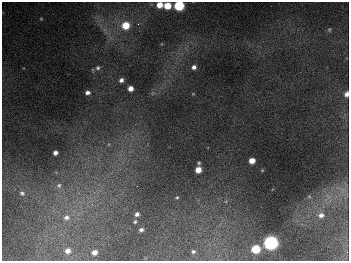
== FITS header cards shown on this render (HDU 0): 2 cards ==
NAXIS1  =                  347
NAXIS2  =                  259

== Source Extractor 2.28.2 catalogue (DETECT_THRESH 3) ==
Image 347 x 259 px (HDU 0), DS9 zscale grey, 1 PNG px = 1 image px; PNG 351 x 263 px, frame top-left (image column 1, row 259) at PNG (2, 2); no overlay
Background 678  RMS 49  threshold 148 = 3 sigma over >= 5 px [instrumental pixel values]
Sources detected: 36; all 36 listed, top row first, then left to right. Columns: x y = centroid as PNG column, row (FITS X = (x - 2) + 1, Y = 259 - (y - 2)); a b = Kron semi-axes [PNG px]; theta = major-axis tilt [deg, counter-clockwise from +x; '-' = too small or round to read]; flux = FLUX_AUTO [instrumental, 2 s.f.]
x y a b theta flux
159 5 6 5 - 4.1e+04
167 6 6 5 - 6.6e+04
179 6 6 6 - 2.6e+05
41 19 4 4 - 3.1e+03
138 24 3 3 - 4.3e+03
126 25 7 7 - 8.2e+04
329 29 6 5 - 5.5e+03
194 67 5 5 - 1.2e+04
98 68 6 6 - 8.1e+03
121 80 5 5 - 1.2e+04
130 88 5 4 - 2.3e+04
87 92 5 4 - 1.2e+04
153 93 6 4 71 5.0e+03
193 94 5 3 - 2.5e+03
346 94 6 4 74 1.6e+04
109 144 6 4 70 4.8e+03
55 153 4 4 - 1.5e+04
252 161 5 5 - 3.5e+04
199 163 3 3 - 4.2e+03
198 170 5 5 - 3.9e+04
59 185 8 8 - 1.5e+04
137 186 2 2 - 1.5e+03
342 190 8 6 -47 1.8e+04
22 193 8 7 - 1.1e+04
309 196 6 4 -1 3.7e+03
177 198 5 4 - 4.1e+03
137 214 5 5 - 1.3e+04
321 215 8 7 - 1.7e+04
66 217 9 8 - 2.2e+04
135 222 5 4 - 5.3e+03
141 230 4 3 - 9.3e+03
270 243 7 6 - 1.1e+06
256 249 6 5 - 1.2e+05
68 251 6 5 - 2.0e+04
193 251 4 4 - 6.2e+03
94 252 5 4 - 2.0e+04
At the frame edge (FLAGS 8, measured only in part): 3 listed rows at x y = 159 5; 179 6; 346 94